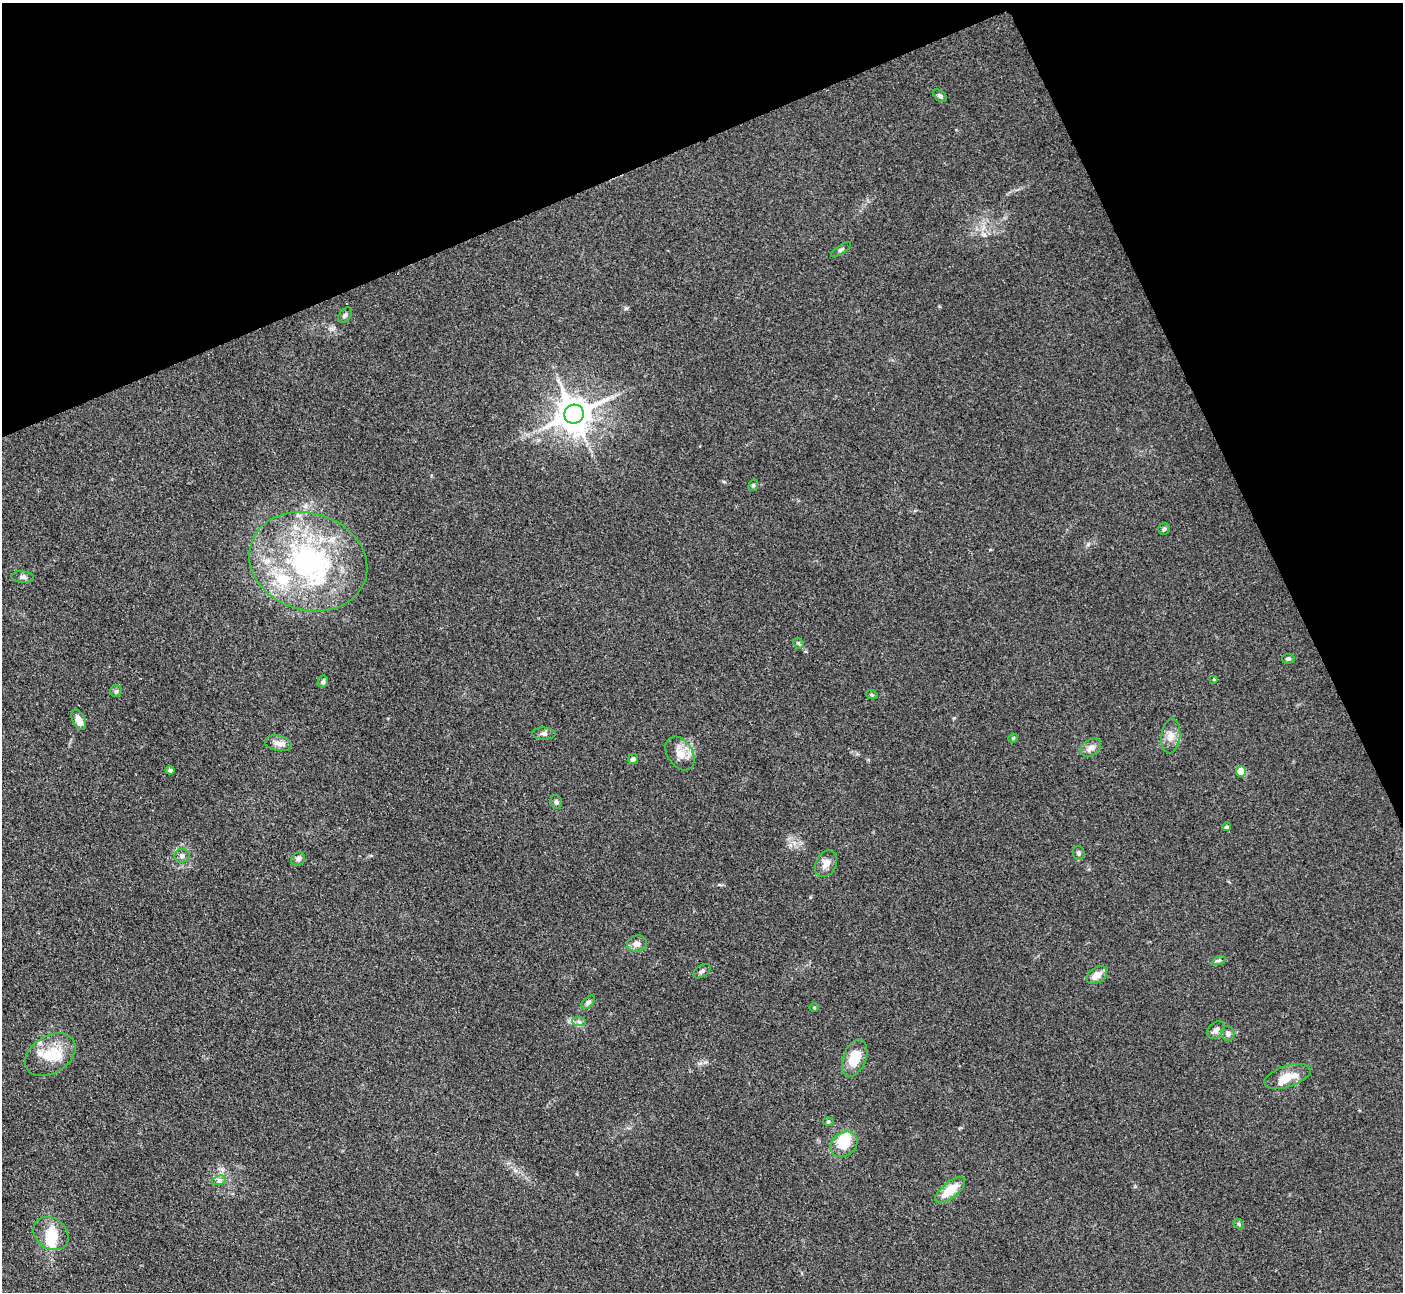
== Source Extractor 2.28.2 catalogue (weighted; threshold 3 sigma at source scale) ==
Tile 3 of 4 x 4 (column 3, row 1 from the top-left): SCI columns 2812-4212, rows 4163-5452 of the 5623 x 5610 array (HDU 1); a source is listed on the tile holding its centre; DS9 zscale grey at full resolution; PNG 1405 x 1294 px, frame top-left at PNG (2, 3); each listed source drawn as its Kron ellipse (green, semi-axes under 4 px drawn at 4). Shown black and unused: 21% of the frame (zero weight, under 3 of 4 exposures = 1% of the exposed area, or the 3 px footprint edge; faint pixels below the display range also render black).
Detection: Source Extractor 2.28.2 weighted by HDU 2 'WHT'; one run over the whole footprint, this tile lists its part. Background 0.201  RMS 0.0081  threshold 0.0365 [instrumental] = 3 sigma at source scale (4.5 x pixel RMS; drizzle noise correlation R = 1.50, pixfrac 1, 0.05/0.05 arcsec/px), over >= 5 px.
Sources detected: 56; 2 inside a brighter object's white glare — neither listed nor drawn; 6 inside a brighter listed object's ellipse — not listed separately; the other 48 listed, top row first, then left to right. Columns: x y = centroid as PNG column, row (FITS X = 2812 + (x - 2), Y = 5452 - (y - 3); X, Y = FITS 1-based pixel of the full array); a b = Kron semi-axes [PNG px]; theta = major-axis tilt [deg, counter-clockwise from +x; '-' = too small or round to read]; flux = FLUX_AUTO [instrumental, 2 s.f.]
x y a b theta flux
940 96 8 5 -39 2
841 249 12 4 33 1.7
345 315 9 5 51 2
574 414 10 9 - 1900
753 485 6 4 70 1.3
1164 529 6 5 - 1.4
308 562 60 48 -18 170
23 577 11 6 -6 2.5
798 643 6 4 -44 1.2
1288 659 6 5 - 1.6
1214 679 4 4 - 0.78
323 682 6 5 - 1.8
116 691 6 5 - 1.5
872 695 6 3 -19 0.81
79 720 11 6 -64 8.1
544 734 11 6 -2 2.7
1171 736 17 9 83 7
1013 738 5 4 - 1.1
278 743 14 7 -12 5
1091 748 11 8 32 5
680 754 18 12 -58 11
633 759 5 4 - 2
170 770 4 3 - 1.6
1241 771 5 5 - 29
556 802 7 5 -69 1.9
1227 827 4 4 - 1.4
1079 853 7 6 - 1.8
182 856 7 6 - 2.6
298 859 7 6 - 2.2
826 864 14 10 64 6.7
637 944 10 8 9 5.1
1219 960 7 4 19 1.5
702 971 10 5 35 2
1097 975 11 7 34 7.7
588 1002 8 5 45 1.8
814 1008 5 3 - 0.82
579 1022 7 4 -3 1.9
1216 1030 10 7 48 3.4
1228 1033 7 6 - 2.2
50 1055 27 18 32 24
855 1058 19 11 69 18
1287 1076 24 10 18 14
828 1122 5 3 - 0.96
844 1144 14 11 38 21
219 1180 7 4 19 2.1
950 1190 18 8 39 19
1239 1224 6 4 -48 1.2
51 1233 19 15 -39 16